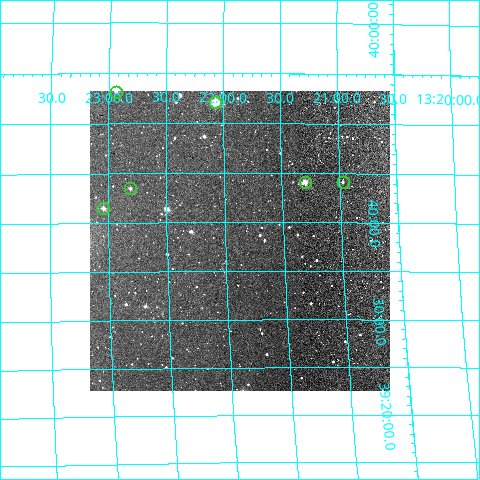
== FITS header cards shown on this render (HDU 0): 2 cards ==
NAXIS1  =                  300
NAXIS2  =                  300

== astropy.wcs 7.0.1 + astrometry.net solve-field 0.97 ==
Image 300 x 300 px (HDU 0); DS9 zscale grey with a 90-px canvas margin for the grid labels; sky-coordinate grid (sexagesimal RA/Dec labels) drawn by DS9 from the SOLVED WCS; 6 Tycho-2 reference stars matched to detected sources circled (green)
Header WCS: RA---TAN/DEC--TAN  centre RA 13:21:52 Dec +39:38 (200.47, +39.64 deg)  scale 6 arcsec/px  FOV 30.0' x 30.0'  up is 0 deg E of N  parity normal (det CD < 0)
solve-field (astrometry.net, Tycho-2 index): VERIFIED the header's WCS against the Tycho-2 star catalogue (verified at 2 index scales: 6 matches each, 0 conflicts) and refined it, rather than solving blind
Solved WCS: RA---TAN-SIP/DEC--TAN-SIP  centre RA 13:21:53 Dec +39:38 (200.47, +39.64 deg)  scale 5.95 x 6.14 arcsec/px (non-square pixels)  FOV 29.8' x 30.7'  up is -2 deg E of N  parity normal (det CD < 0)
The solver's refit moves the header's centre by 12 arcsec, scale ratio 0.9919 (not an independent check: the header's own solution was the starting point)
Tycho-2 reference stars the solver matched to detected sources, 6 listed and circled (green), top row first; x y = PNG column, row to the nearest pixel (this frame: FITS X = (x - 90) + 1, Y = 300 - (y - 91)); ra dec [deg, ICRS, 3 dp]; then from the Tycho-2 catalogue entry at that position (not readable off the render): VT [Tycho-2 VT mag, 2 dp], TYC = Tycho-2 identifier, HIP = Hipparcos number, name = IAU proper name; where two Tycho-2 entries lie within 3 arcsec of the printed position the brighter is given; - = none
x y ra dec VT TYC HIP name
116 92 200.734 +39.886 11.50 3025-193-1 - -
215 102 200.517 +39.869 9.03 3025-171-1 65231 -
305 182 200.325 +39.736 10.15 3025-242-1 - -
343 182 200.243 +39.736 11.75 3025-241-1 - -
130 188 200.702 +39.725 11.70 3025-254-1 - -
103 208 200.760 +39.692 11.00 3025-141-1 - -